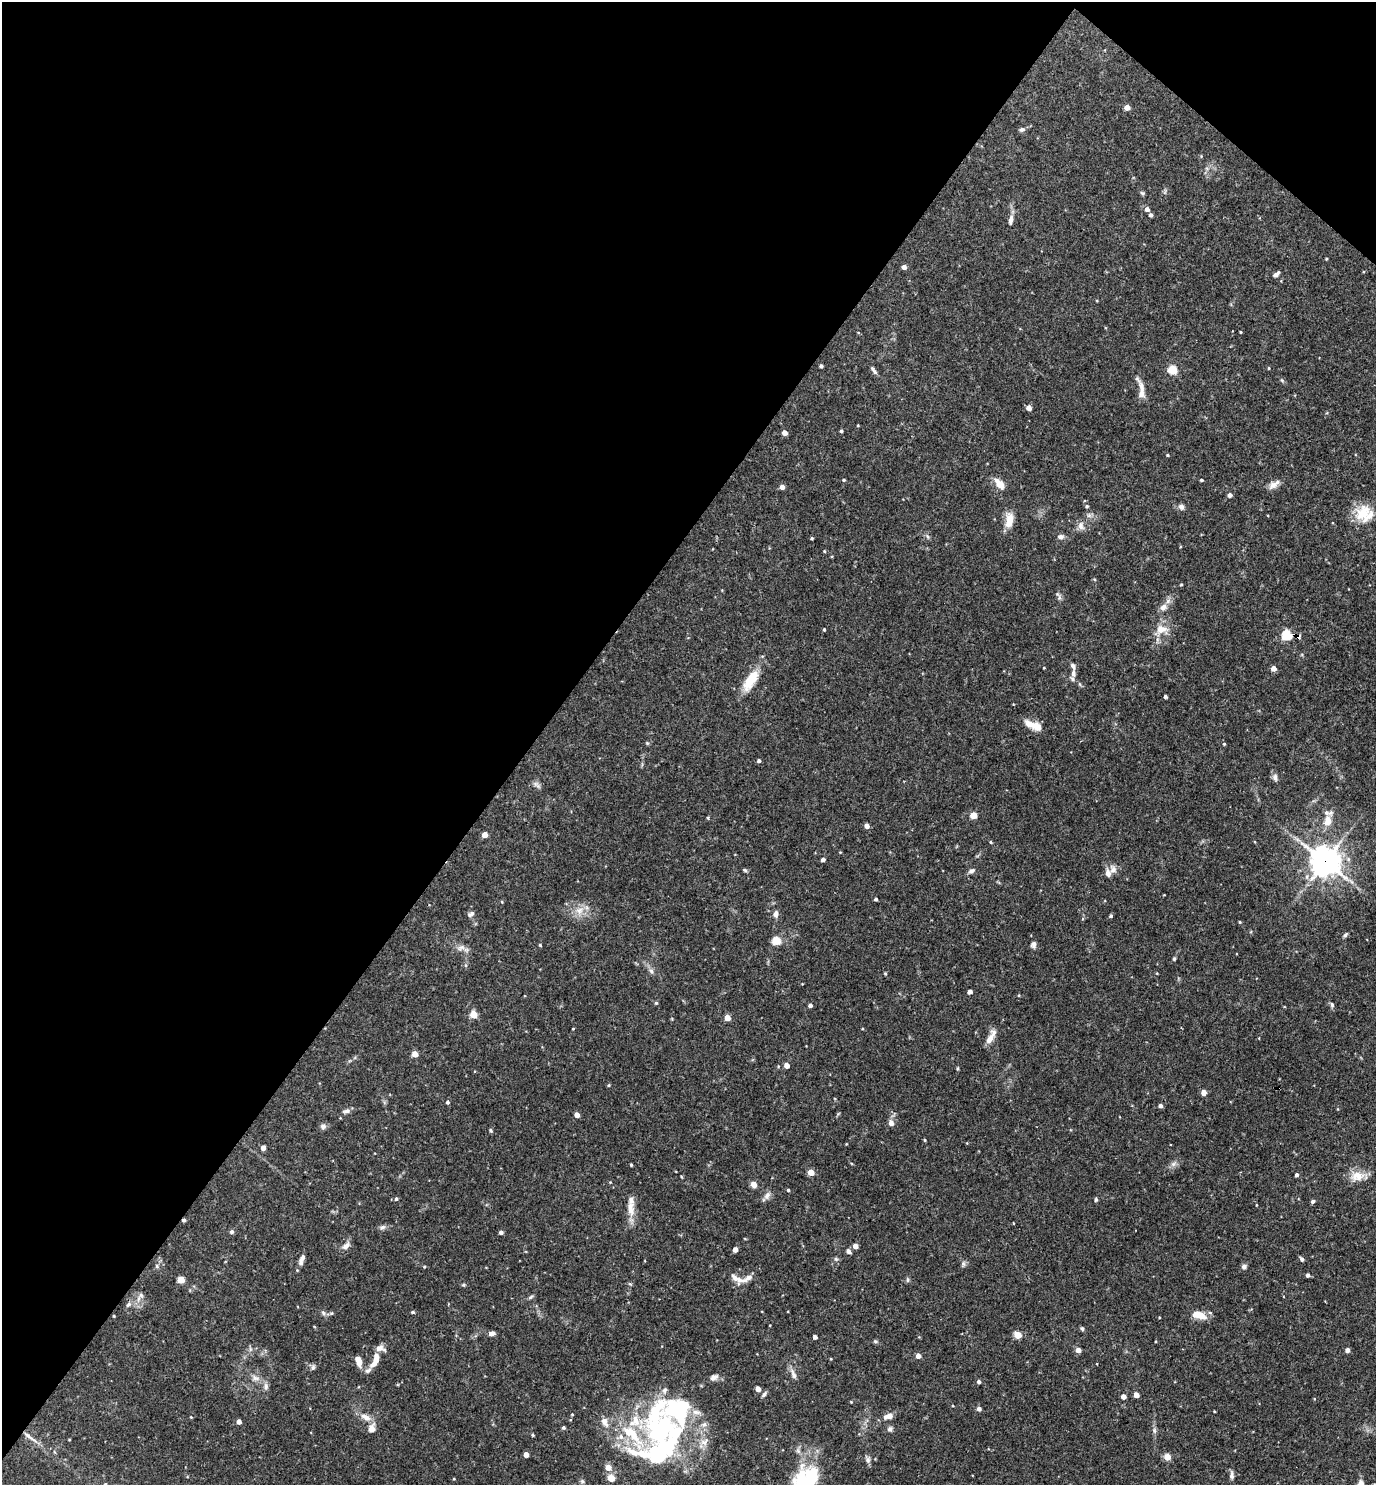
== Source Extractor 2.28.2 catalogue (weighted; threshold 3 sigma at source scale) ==
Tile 2 of 4 x 4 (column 2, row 1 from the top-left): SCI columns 1523-2896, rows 4449-5931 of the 5935 x 5931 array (HDU 1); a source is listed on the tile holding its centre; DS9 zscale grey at full resolution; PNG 1378 x 1487 px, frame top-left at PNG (2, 2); no overlay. Shown black and unused: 41% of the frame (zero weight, under 3 of 4 exposures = <1% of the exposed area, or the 3 px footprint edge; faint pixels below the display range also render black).
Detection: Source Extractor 2.28.2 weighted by HDU 2 'WHT'; one run over the whole footprint, this tile lists its part. Background 0.0714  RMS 0.0036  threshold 0.0162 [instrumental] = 3 sigma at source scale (4.5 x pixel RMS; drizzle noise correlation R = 1.50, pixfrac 1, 0.05/0.05 arcsec/px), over >= 5 px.
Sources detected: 213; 3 inside a brighter object's white glare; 1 cosmic-ray / hot-pixel residue — not listed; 19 inside a brighter listed object's ellipse — not listed separately; the other 190 listed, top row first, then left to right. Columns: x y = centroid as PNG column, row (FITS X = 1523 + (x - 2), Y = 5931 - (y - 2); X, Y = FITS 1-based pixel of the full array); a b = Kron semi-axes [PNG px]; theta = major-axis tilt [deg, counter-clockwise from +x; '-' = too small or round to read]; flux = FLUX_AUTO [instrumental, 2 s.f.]
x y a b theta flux
1127 107 4 4 - 2.9
1022 129 7 5 14 1
1142 193 7 4 -27 0.56
1147 209 5 5 - 1.5
1151 215 4 4 - 0.9
1011 220 15 6 81 1.7
1326 259 3 3 - 0.33
904 267 4 4 - 1.8
1276 274 8 4 42 1.2
1240 332 3 2 - 0.35
821 366 4 3 - 0.81
1269 368 4 3 - 0.29
874 370 13 5 -59 1.1
1172 370 5 5 - 17
1282 380 6 5 - 0.55
1141 391 25 8 -87 3.6
1029 408 5 4 - 2.2
858 425 4 3 - 0.28
841 431 3 3 - 0.56
784 433 4 4 - 2.8
1168 455 4 3 - 0.36
844 480 4 3 - 0.45
1201 480 4 3 - 0.55
999 484 16 8 -51 3.6
1273 485 14 9 36 2.2
782 487 4 4 - 1.8
1230 495 4 4 - 1.4
1087 506 5 4 - 0.46
1181 507 7 6 - 1.4
1364 513 23 20 90 9.2
1089 515 7 6 - 1
1009 520 18 9 83 5
1081 526 12 9 -72 1.9
927 536 6 4 -71 0.59
1061 537 8 6 0 1.4
812 538 3 3 - 0.47
824 551 4 3 - 0.3
1094 579 5 3 - 0.33
1181 584 4 3 - 0.32
1059 597 9 5 84 0.99
1163 607 10 8 34 2.1
824 629 4 3 - 0.41
1161 629 17 12 6 4.7
1287 635 5 5 - 26
1297 636 7 3 -28 4.2
1044 668 4 3 - 0.28
1273 668 4 4 - 2.6
1073 673 13 6 -87 2.1
751 680 30 12 57 8.6
1165 696 3 3 - 0.71
1033 725 23 9 -23 4.5
647 743 5 4 - 0.44
1224 744 4 3 - 0.36
759 761 4 4 - 0.84
1275 777 10 7 -76 1.5
535 784 7 7 - 1.2
973 815 5 4 - 7.8
708 818 4 3 - 0.42
1327 821 16 10 80 4
867 826 4 4 - 2.1
485 835 4 4 - 4.3
991 842 4 3 - 0.39
823 860 4 4 - 1.1
1325 861 11 10 - 420
745 870 5 5 - 0.54
1113 870 13 9 -87 2.2
972 871 9 6 27 1.1
876 899 3 3 - 0.67
502 902 4 3 - 0.34
579 911 12 10 35 3.5
471 914 9 5 33 1.1
776 914 8 6 76 1.7
1111 916 4 4 - 0.58
1240 922 3 3 - 0.34
1345 935 7 4 46 0.69
776 941 5 5 - 14
540 945 4 4 - 0.36
1033 945 9 7 89 1.1
461 948 12 6 26 1.6
1174 959 5 4 - 0.5
651 971 9 5 -60 1.1
885 973 4 3 - 0.35
970 992 4 4 - 1.4
1019 995 4 3 - 0.26
656 1003 4 4 - 0.5
810 1005 4 4 - 1.1
1332 1005 8 5 -79 0.81
473 1014 5 4 - 8.3
727 1018 4 4 - 5.1
573 1029 3 2 - 0.26
990 1039 16 8 62 3.4
415 1054 4 4 - 5
787 1065 4 4 - 3.4
957 1068 5 4 - 0.47
609 1085 5 3 - 0.32
1204 1092 4 4 - 2.9
448 1102 4 4 - 0.67
1160 1106 4 4 - 1.4
1338 1109 4 3 - 0.28
346 1111 10 6 15 1.2
577 1115 4 4 - 2.7
891 1123 6 5 - 2.3
323 1126 8 7 - 1.1
491 1131 6 4 -82 0.49
925 1140 4 3 - 0.36
263 1148 4 4 - 2.3
1173 1164 9 6 36 1.3
631 1165 3 3 - 0.47
811 1172 4 4 - 5.8
1297 1175 4 4 - 0.89
1357 1176 20 12 13 5
753 1184 4 4 - 4.8
788 1190 3 3 - 0.48
767 1195 12 7 63 1.6
396 1199 5 4 - 0.66
1096 1199 5 4 - 0.55
1313 1201 4 4 - 0.86
1256 1205 4 3 - 0.25
631 1208 25 10 -84 4.5
1013 1223 3 2 - 0.37
382 1227 9 6 19 1.1
232 1232 5 5 - 0.76
501 1232 4 4 - 1.1
346 1246 12 6 45 1.8
855 1246 4 4 - 2.9
735 1250 5 5 - 1.2
849 1251 6 5 - 1
302 1258 9 6 73 1.2
836 1259 6 5 - 0.64
1302 1259 6 4 -64 0.88
963 1264 9 4 -90 0.77
157 1266 6 4 -89 0.58
1244 1266 6 6 - 1.1
1308 1275 4 4 - 1.1
181 1280 5 4 - 8.2
739 1280 13 10 -25 2.6
908 1280 8 4 -90 0.58
463 1285 5 4 - 0.55
141 1295 7 5 -47 0.98
531 1297 8 5 28 0.66
129 1304 9 6 49 1.2
412 1312 4 4 - 0.58
323 1313 7 5 -25 0.87
331 1313 5 5 - 0.43
1199 1315 15 7 -15 6.2
114 1316 3 3 - 0.34
1082 1329 6 4 -63 0.58
491 1333 7 5 21 1.6
1018 1335 5 4 - 9.8
815 1337 4 4 - 1.3
875 1341 6 5 - 0.51
1078 1350 4 4 - 2.9
1347 1350 4 4 - 1.8
918 1356 4 4 - 2.3
831 1359 4 3 - 0.3
375 1360 24 8 67 4.6
358 1361 11 6 -75 3.8
313 1367 9 5 80 0.81
793 1374 16 6 -69 1.8
714 1377 10 7 26 1.7
256 1378 13 7 -23 2.2
979 1382 4 4 - 1.1
266 1386 11 7 90 1.5
758 1389 4 4 - 3.1
764 1394 9 4 49 0.84
1136 1395 4 4 - 3.9
1123 1397 4 4 - 2.7
851 1402 4 4 - 0.26
979 1409 5 4 - 1.5
1214 1411 3 2 - 0.27
888 1416 13 7 15 2.4
191 1417 4 3 - 0.3
366 1417 16 9 -29 3.2
239 1422 4 4 - 1.9
563 1427 4 4 - 0.59
371 1428 12 8 71 2.5
663 1429 68 56 28 75
890 1429 7 7 - 1
1154 1431 8 5 -72 0.91
533 1435 5 3 - 0.32
30 1437 26 4 -37 2.9
526 1454 4 4 - 2.9
1167 1457 4 4 - 6.9
868 1459 11 6 -68 1.2
1232 1475 11 5 -89 1.2
611 1478 5 4 - 7.8
454 1479 3 3 - 0.29
582 1481 6 5 - 0.65
807 1483 42 16 60 26
105 1484 5 5 - 0.65
Overlapping masked pixels (flux is a lower limit): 3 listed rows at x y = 1297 636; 1325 861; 129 1304
Isophote crosses this tile's border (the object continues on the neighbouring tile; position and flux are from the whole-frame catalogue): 2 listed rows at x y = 807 1483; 105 1484